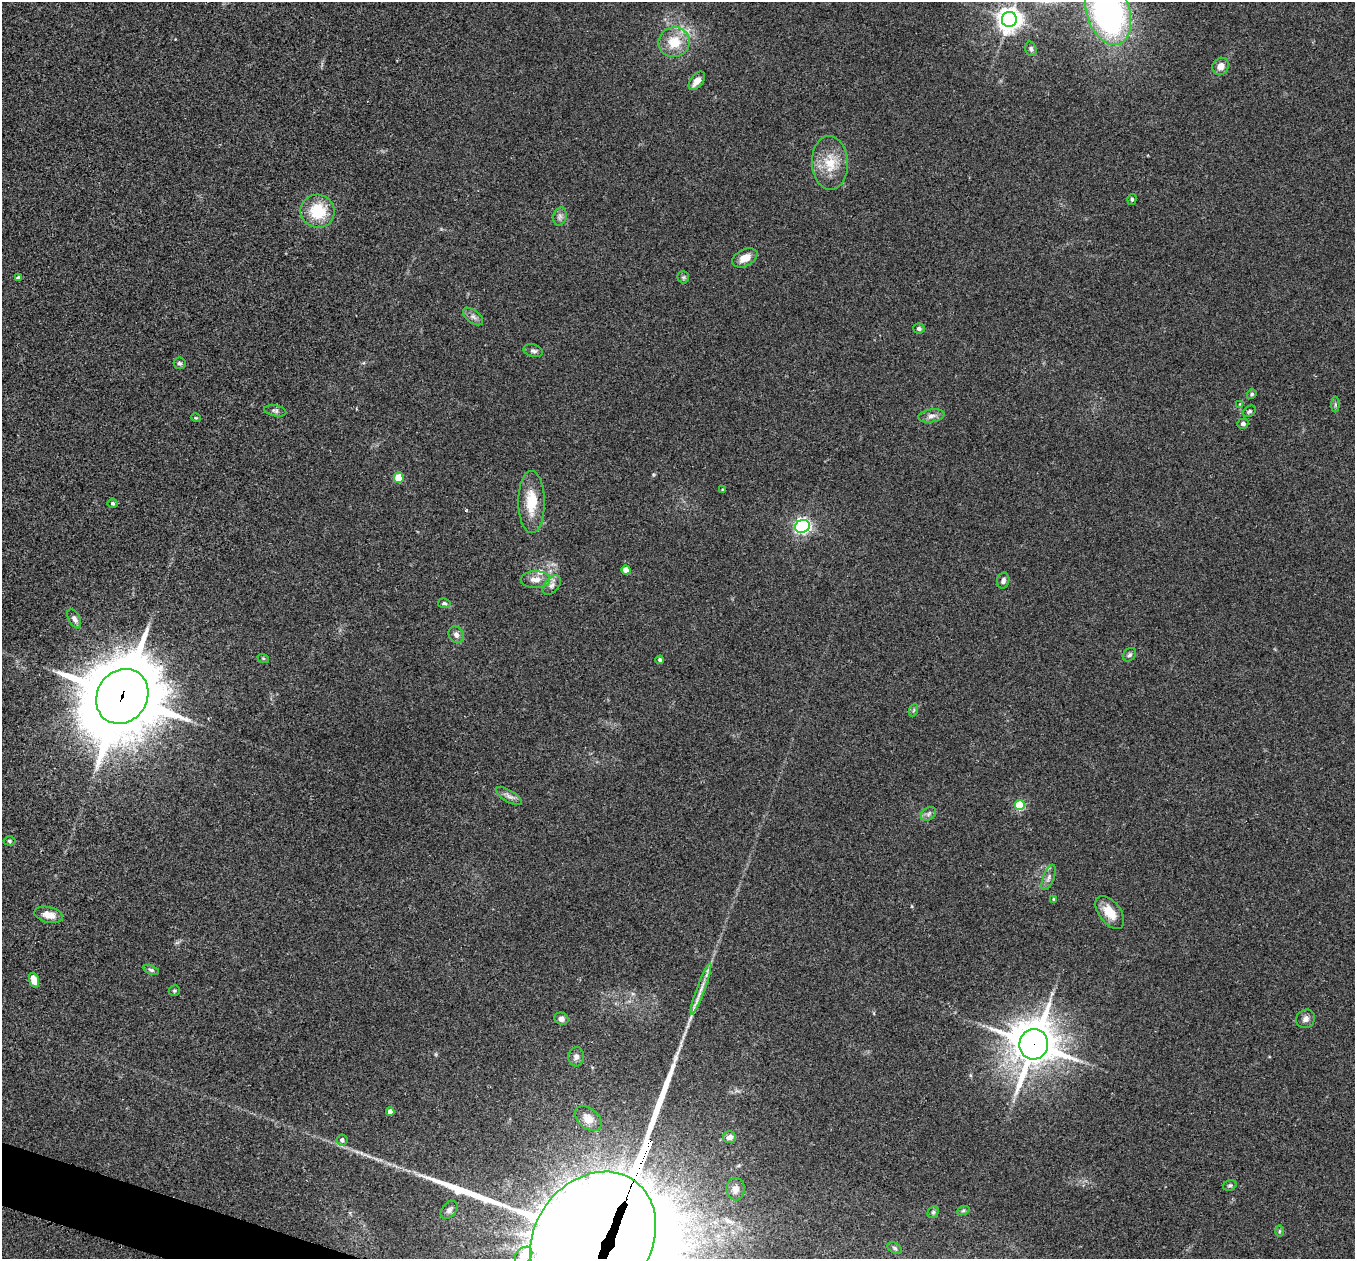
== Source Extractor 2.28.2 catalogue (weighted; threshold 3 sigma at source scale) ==
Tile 7 of 4 x 4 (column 3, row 2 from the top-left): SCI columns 2712-4064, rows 2659-3915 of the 5427 x 5441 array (HDU 1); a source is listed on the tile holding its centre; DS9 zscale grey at full resolution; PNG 1357 x 1261 px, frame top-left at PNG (2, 2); each listed source drawn as its Kron ellipse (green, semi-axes under 4 px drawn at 4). Shown black and unused: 1% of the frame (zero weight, under 2 of 3 exposures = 1% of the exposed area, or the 3 px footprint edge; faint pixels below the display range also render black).
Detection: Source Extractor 2.28.2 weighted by HDU 2 'WHT'; one run over the whole footprint, this tile lists its part. Background 0.104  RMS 0.015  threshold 0.0661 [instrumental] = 3 sigma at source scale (4.5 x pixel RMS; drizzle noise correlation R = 1.50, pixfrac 1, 0.05/0.05 arcsec/px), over >= 5 px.
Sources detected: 76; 2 long thin detections or spike segments (spike, bleed or trail) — neither listed nor drawn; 3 inside a brighter listed object's ellipse — not listed separately; the other 71 listed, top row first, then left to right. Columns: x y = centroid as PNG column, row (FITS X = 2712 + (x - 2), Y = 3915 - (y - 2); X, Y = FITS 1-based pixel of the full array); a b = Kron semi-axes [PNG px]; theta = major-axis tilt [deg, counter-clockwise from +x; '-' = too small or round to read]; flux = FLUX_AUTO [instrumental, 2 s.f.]
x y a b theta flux
1108 12 34 21 -72 450
1009 19 7 7 - 1300
674 42 16 15 - 35
1031 49 7 5 -72 3.3
1221 66 9 8 - 11
697 81 11 6 51 12
830 163 27 18 -87 39
1132 199 5 4 - 2.2
318 211 17 16 - 53
560 216 9 6 76 5.6
745 258 13 8 26 16
683 277 6 6 - 2.5
18 278 4 4 - 4.5
473 316 12 6 -38 6.1
919 329 6 5 - 3.8
533 351 10 6 -14 4.5
179 363 6 6 - 3.3
1252 394 5 4 - 2.4
1240 404 4 4 - 1.3
1335 404 8 4 -90 2.5
275 411 11 5 -11 4.4
1249 411 7 5 38 2.7
931 416 13 6 8 7.4
196 418 5 3 - 1.3
1243 424 6 5 - 4.2
399 478 5 5 - 44
723 490 4 3 - 1.5
531 502 31 13 -90 42
113 503 5 4 - 2.5
802 526 7 6 - 450
626 570 4 4 - 19
535 580 14 8 1 13
1003 581 8 6 76 5.2
552 585 11 7 50 6.5
444 603 6 5 - 2.8
74 619 10 6 -63 5.2
456 635 9 7 -55 5.5
1129 655 7 5 45 3.4
263 658 6 4 -18 1.7
660 660 4 4 - 3.4
122 696 29 25 55 14000
914 710 6 4 70 2.2
509 796 14 6 -30 6.7
1020 805 5 5 - 86
929 814 8 6 36 4.5
9 841 6 4 -3 2.2
1049 877 13 5 68 5.9
1054 899 4 3 - 1.9
1110 912 19 10 -52 25
49 915 14 8 -12 17
151 970 8 4 -19 2.6
34 980 7 4 -73 26
701 989 27 4 70 13
174 990 5 5 - 2.2
561 1019 7 6 - 7.3
1305 1019 10 9 - 7.4
1034 1044 15 14 - 4600
576 1057 9 8 - 6.1
390 1112 4 4 - 9.6
588 1119 15 10 -40 13
730 1137 6 6 - 9.1
342 1140 6 5 - 5.2
1230 1185 7 5 15 2.5
736 1189 11 9 87 9.2
449 1210 10 7 49 5.7
963 1211 6 4 19 1.9
933 1212 6 5 - 2.5
1279 1231 6 4 89 2
593 1239 71 58 54 21000
895 1248 7 5 -28 3
523 1255 10 7 46 5.9
Overlapping masked pixels (flux is a lower limit): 3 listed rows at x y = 122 696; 1034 1044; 593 1239
Isophote crosses this tile's border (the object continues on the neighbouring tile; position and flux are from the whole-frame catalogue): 2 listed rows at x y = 1108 12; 593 1239